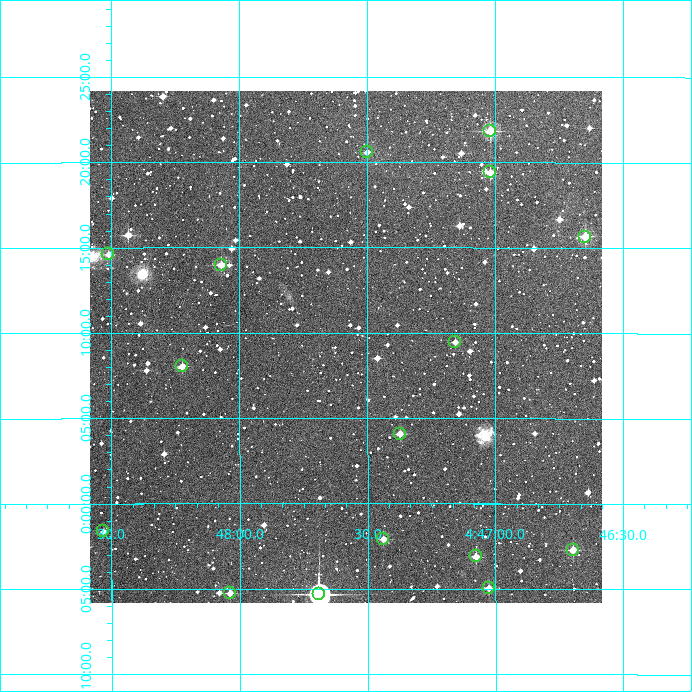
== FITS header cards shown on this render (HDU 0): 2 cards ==
NAXIS1  =                  512
NAXIS2  =                  512

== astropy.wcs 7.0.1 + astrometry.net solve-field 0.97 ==
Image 512 x 512 px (HDU 0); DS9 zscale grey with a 90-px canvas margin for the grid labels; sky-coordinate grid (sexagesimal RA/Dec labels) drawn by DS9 from the SOLVED WCS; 16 Tycho-2 reference stars matched to detected sources circled (green)
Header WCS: RA---TAN/DEC--TAN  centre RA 04:47:35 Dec +00:09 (71.90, +0.15 deg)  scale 3.52 arcsec/px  FOV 30.0' x 30.0'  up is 0 deg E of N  parity normal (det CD < 0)
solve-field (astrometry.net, Tycho-2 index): VERIFIED the header's WCS against the Tycho-2 star catalogue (verified at 2 index scales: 11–16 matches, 0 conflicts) and refined it, rather than solving blind
Solved WCS: RA---TAN-SIP/DEC--TAN-SIP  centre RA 04:47:35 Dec +00:09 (71.90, +0.15 deg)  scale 3.52 arcsec/px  FOV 30.0' x 30.0'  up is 0 deg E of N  parity normal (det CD < 0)
The solver's refit moves the header's centre by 2.7 arcsec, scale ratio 1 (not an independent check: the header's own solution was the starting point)
Tycho-2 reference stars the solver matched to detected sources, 16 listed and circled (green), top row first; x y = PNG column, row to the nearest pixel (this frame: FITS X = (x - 90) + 1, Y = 512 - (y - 91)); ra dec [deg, ICRS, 3 dp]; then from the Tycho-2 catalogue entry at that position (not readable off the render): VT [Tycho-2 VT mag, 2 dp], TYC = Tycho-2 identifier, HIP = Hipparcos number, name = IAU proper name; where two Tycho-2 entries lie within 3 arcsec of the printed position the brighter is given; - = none
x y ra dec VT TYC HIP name
490 131 71.755 +0.364 10.45 84-1215-1 - -
367 152 71.876 +0.343 11.81 84-1296-1 - -
490 172 71.755 +0.323 11.65 84-1346-1 - -
585 237 71.662 +0.261 10.88 84-1338-1 - -
108 254 72.128 +0.243 12.29 84-1195-1 - -
221 265 72.018 +0.233 10.42 84-1163-1 - -
455 342 71.789 +0.158 12.18 84-1414-1 - -
182 366 72.056 +0.134 11.33 84-1383-1 - -
400 434 71.843 +0.068 11.17 84-1277-1 - -
103 531 72.133 -0.027 12.31 4736-1425-1 - -
383 539 71.859 -0.035 12.03 4736-1419-1 - -
573 550 71.674 -0.045 11.26 4736-1415-1 - -
476 556 71.769 -0.052 11.67 4736-1416-1 - -
489 588 71.757 -0.082 11.55 4736-897-1 - -
230 593 72.009 -0.087 11.46 4736-919-1 - -
319 594 71.922 -0.089 8.03 4736-920-1 22270 -